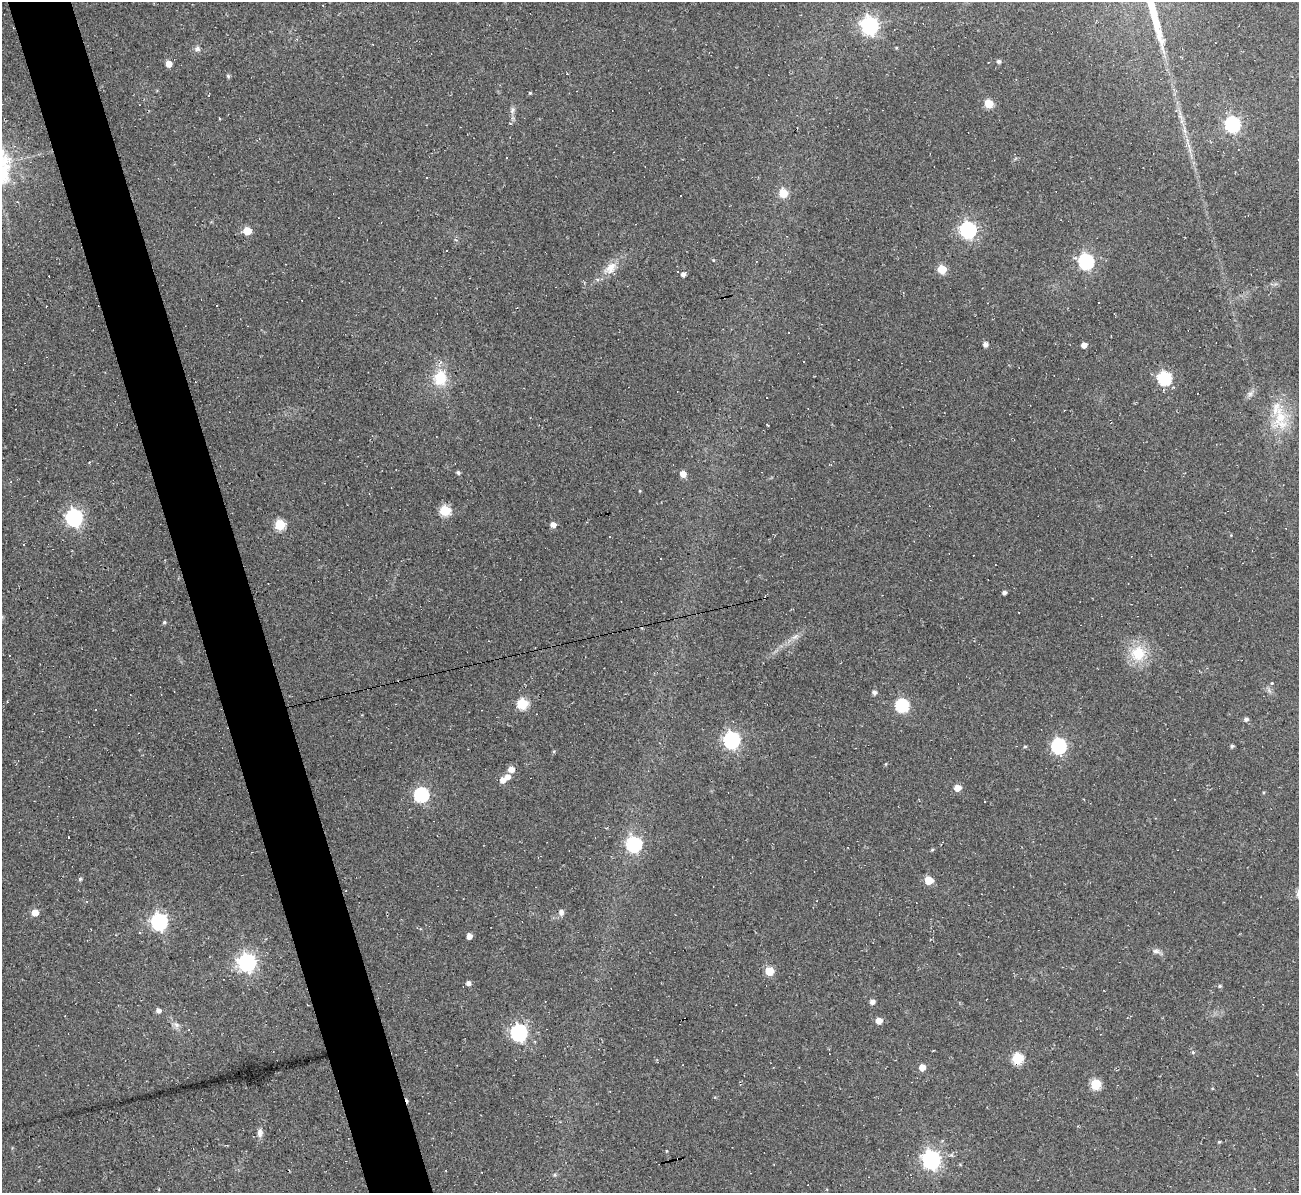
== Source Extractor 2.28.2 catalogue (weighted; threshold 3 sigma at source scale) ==
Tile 11 of 4 x 4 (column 3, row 3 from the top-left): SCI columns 2593-3889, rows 1333-2523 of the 5185 x 5166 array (HDU 1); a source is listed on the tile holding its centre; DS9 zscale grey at full resolution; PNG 1301 x 1195 px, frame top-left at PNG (2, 2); no overlay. Shown black and unused: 5% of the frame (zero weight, under 2 of 3 exposures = <1% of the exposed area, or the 3 px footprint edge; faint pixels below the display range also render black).
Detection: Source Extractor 2.28.2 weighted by HDU 2 'WHT'; one run over the whole footprint, this tile lists its part. Background 0.105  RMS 0.013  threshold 0.0569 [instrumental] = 3 sigma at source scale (4.5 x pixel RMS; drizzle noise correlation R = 1.50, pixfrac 1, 0.05/0.05 arcsec/px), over >= 5 px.
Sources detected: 116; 30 cosmic-ray / hot-pixel residue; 1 long thin detection or spike segment (spike, bleed or trail) — not listed; the other 85 listed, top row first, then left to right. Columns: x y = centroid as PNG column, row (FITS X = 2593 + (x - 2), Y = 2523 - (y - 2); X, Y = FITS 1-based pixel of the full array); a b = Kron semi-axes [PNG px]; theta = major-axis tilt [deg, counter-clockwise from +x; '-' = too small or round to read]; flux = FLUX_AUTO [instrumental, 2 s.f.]
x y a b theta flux
869 26 7 7 - 490
896 48 3 3 - 1.2
197 49 7 6 - 3.7
999 61 5 4 - 3.2
169 64 5 5 - 14
228 76 6 4 -47 1.7
530 93 4 4 - 1.4
989 104 5 5 - 43
512 110 9 6 71 4
1176 111 5 3 - 1.4
1232 124 7 6 - 280
1298 159 3 3 - 3
783 193 5 5 - 38
968 230 7 6 - 390
247 231 5 5 - 29
713 260 4 3 - 1.2
1086 262 7 7 - 240
611 268 20 12 54 17
942 269 5 5 - 44
683 274 6 5 - 4.9
1099 303 3 2 - 1.5
985 345 4 4 - 5.8
1084 345 5 4 - 7.9
440 378 18 15 75 35
1164 378 7 6 - 150
1250 394 8 6 45 4
1280 416 25 16 -78 41
458 473 5 4 - 2.6
683 474 5 5 - 12
445 511 6 5 - 72
74 518 7 7 - 380
586 522 4 3 - 1.1
280 525 6 5 - 67
553 525 5 5 - 9.2
609 536 3 2 - 1.4
1004 592 4 4 - 3.7
164 622 5 4 - 1.5
795 637 9 4 37 4.2
1138 653 18 18 - 38
1272 683 4 3 - 1.2
874 692 5 5 - 4.6
522 704 6 6 - 83
902 705 6 6 - 170
1246 719 5 5 - 3.4
731 740 7 7 - 390
1025 746 4 4 - 1.7
1059 746 7 7 - 250
1232 746 5 4 - 2.5
554 751 5 4 - 1.4
886 764 5 3 - 1
511 769 6 5 - 9.7
507 777 6 5 - 7.7
502 780 6 5 - 8.7
957 788 5 5 - 15
421 795 7 6 - 210
68 837 3 2 - 1.6
634 844 7 7 - 260
932 850 4 4 - 1.4
80 879 5 5 - 1.6
929 880 5 5 - 32
87 901 4 3 - 1.2
561 912 8 6 88 4.8
35 913 5 5 - 19
159 922 7 7 - 370
140 932 3 3 - 1.6
469 936 4 4 - 9.2
1156 951 10 6 -1 4.6
247 963 7 7 - 420
769 971 5 5 - 37
468 983 5 4 - 4.9
1220 986 5 4 - 2
872 1002 5 5 - 5.6
158 1011 5 5 - 5.4
879 1021 5 5 - 12
176 1025 9 6 -48 4.9
519 1033 7 7 - 390
1193 1052 5 4 - 1.8
1018 1058 6 6 - 88
922 1067 5 5 - 14
1095 1084 6 5 - 70
260 1133 9 7 77 5.6
1219 1142 4 4 - 1.4
667 1150 4 3 - 1.1
931 1160 7 7 - 510
555 1175 6 4 69 1.9
Isophote crosses this tile's border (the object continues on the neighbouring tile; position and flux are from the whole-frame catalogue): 1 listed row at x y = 1298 159